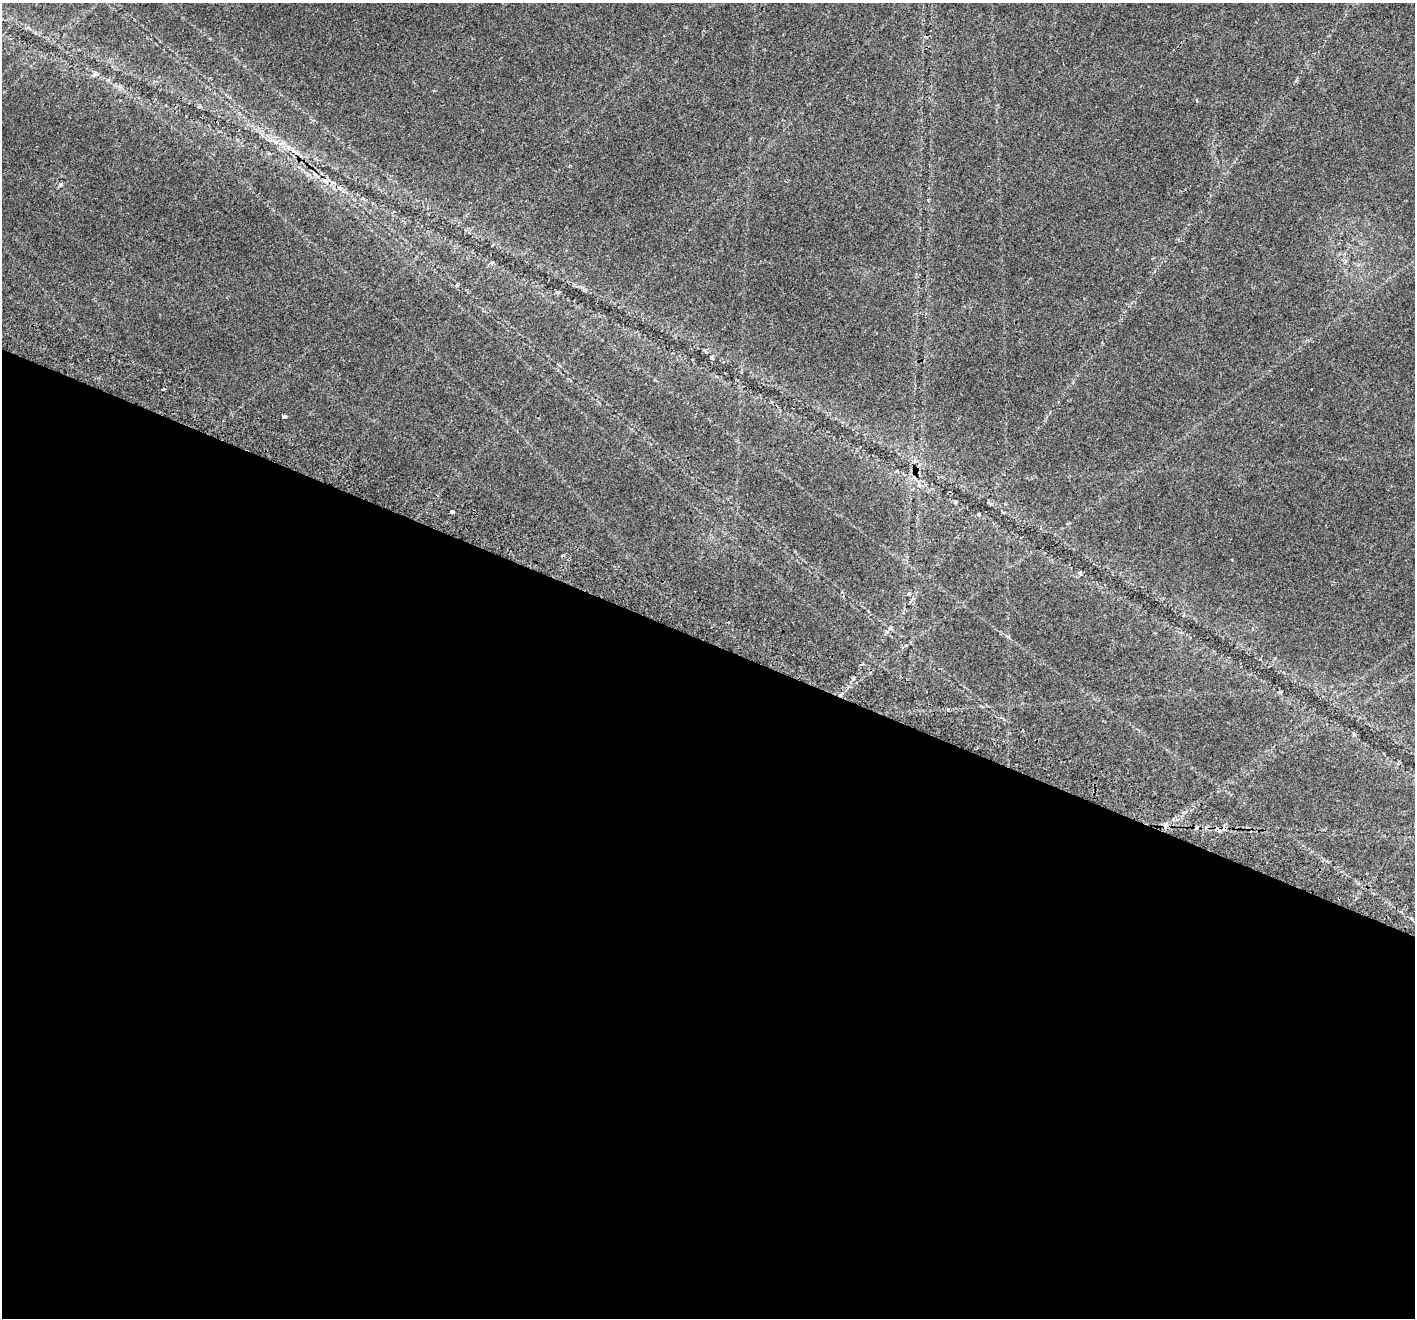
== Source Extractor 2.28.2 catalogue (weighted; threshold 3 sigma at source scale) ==
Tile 14 of 4 x 4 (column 2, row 4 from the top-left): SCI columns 1477-2889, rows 345-1660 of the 5770 x 5890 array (HDU 1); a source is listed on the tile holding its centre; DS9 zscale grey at full resolution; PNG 1417 x 1320 px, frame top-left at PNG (2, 3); no overlay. Shown black and unused: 51% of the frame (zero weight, under 2 of 3 exposures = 4% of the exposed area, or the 3 px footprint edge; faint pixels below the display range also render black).
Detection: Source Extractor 2.28.2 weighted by HDU 2 'WHT'; one run over the whole footprint, this tile lists its part. Background 0.0599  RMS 0.0067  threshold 0.0301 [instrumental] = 3 sigma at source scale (4.5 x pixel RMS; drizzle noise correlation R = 1.50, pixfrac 1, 0.0396/0.0396 arcsec/px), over >= 5 px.
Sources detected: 15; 4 cosmic-ray / hot-pixel residue — not listed; the other 11 listed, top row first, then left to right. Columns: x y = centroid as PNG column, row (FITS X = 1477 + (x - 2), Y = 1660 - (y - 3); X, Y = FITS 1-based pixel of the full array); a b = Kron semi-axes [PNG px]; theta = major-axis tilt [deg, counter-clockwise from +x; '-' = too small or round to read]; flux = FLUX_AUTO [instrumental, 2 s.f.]
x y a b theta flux
1197 100 4 3 - 0.69
326 182 7 4 -20 1.6
61 184 5 5 - 0.91
456 285 5 3 - 0.9
711 358 4 3 - 1.3
725 373 3 2 - 0.48
284 416 4 3 - 2.4
452 512 3 3 - 2.8
909 593 5 4 - 2.6
1166 825 7 6 - 2.3
1225 828 6 4 2 1.4
Overlapping masked pixels (flux is a lower limit): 1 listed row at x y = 1225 828
Unlisted compact peaks at least as high as the median listed source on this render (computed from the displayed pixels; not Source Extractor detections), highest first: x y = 95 74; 1296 81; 979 514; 1079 573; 1008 637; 1280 692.